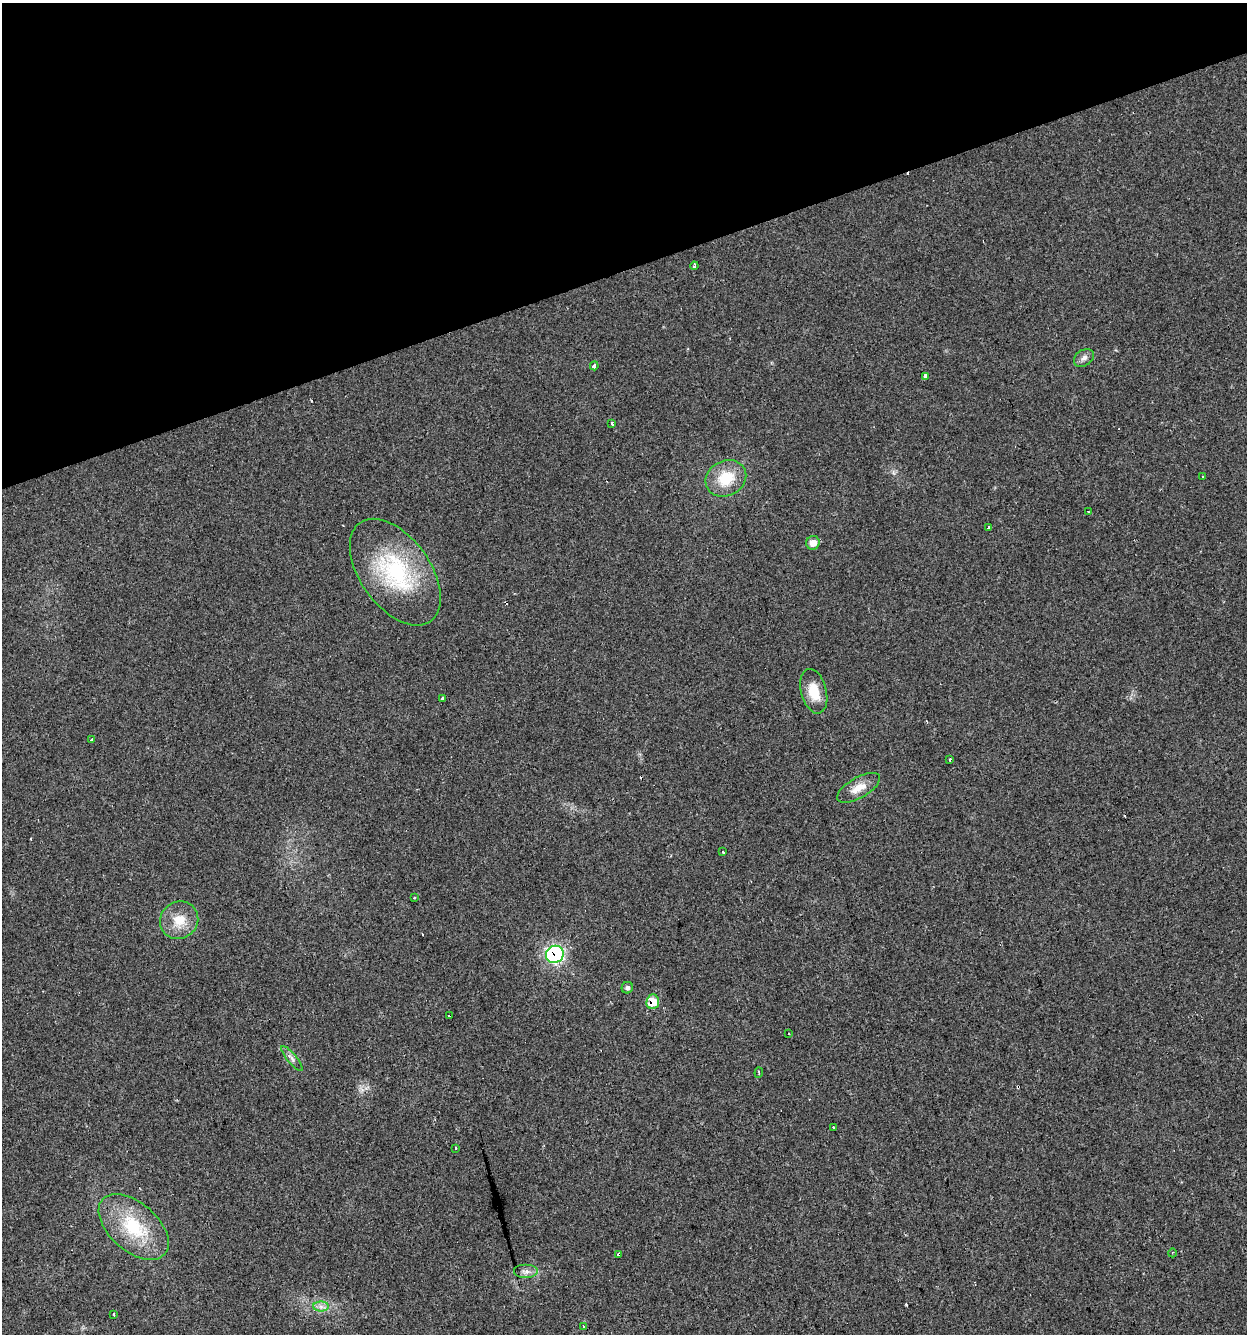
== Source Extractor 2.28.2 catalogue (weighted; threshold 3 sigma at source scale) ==
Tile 3 of 4 x 4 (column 3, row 1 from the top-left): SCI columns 2599-3843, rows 3996-5327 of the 5146 x 5327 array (HDU 1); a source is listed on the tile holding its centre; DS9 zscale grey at full resolution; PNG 1249 x 1336 px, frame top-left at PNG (2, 3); each listed source drawn as its Kron ellipse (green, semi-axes under 4 px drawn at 4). Shown black and unused: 20% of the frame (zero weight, under 2 of 3 exposures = <1% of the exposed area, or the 3 px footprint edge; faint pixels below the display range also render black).
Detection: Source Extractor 2.28.2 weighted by HDU 2 'WHT'; one run over the whole footprint, this tile lists its part. Background 0.029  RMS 0.0059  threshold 0.0263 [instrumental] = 3 sigma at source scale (4.5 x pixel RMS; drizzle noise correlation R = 1.50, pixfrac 1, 0.0396/0.0396 arcsec/px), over >= 5 px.
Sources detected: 43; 8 cosmic-ray / hot-pixel residue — neither listed nor drawn; the other 35 listed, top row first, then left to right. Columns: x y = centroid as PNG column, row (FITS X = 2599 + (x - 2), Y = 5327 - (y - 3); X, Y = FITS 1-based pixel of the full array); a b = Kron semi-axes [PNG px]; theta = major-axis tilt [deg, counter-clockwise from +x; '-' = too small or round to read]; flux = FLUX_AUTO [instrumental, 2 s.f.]
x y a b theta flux
694 266 4 3 - 1.3
1084 358 11 8 35 2.7
594 366 4 3 - 3.4
926 377 3 3 - 29
612 423 3 3 - 1.3
1203 477 2 2 - 0.5
726 478 21 17 27 19
1088 512 3 2 - 0.51
989 528 3 3 - 1.4
813 543 7 6 - 5.6
395 572 61 35 -54 64
814 691 23 12 -75 13
442 698 3 3 - 6
92 740 3 3 - 2.9
950 759 3 3 - 2
859 788 24 10 30 8.1
723 852 3 3 - 2.4
414 898 3 3 - 1.7
179 920 20 18 36 12
555 954 9 8 - 130
627 988 6 5 - 1.4
653 1002 7 6 - 13
450 1015 4 3 - 3.5
789 1034 3 2 - 1.4
292 1058 16 4 -51 2.5
759 1073 5 2 - 0.68
833 1127 3 2 - 0.75
455 1148 3 3 - 1.6
134 1227 41 24 -41 34
1172 1253 4 3 - 0.46
619 1254 3 3 - 3.1
526 1271 12 7 0 2.9
321 1306 7 5 -1 2.2
114 1314 3 2 - 0.81
583 1326 3 3 - 0.95
Overlapping masked pixels (flux is a lower limit): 4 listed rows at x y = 555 954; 653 1002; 450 1015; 619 1254